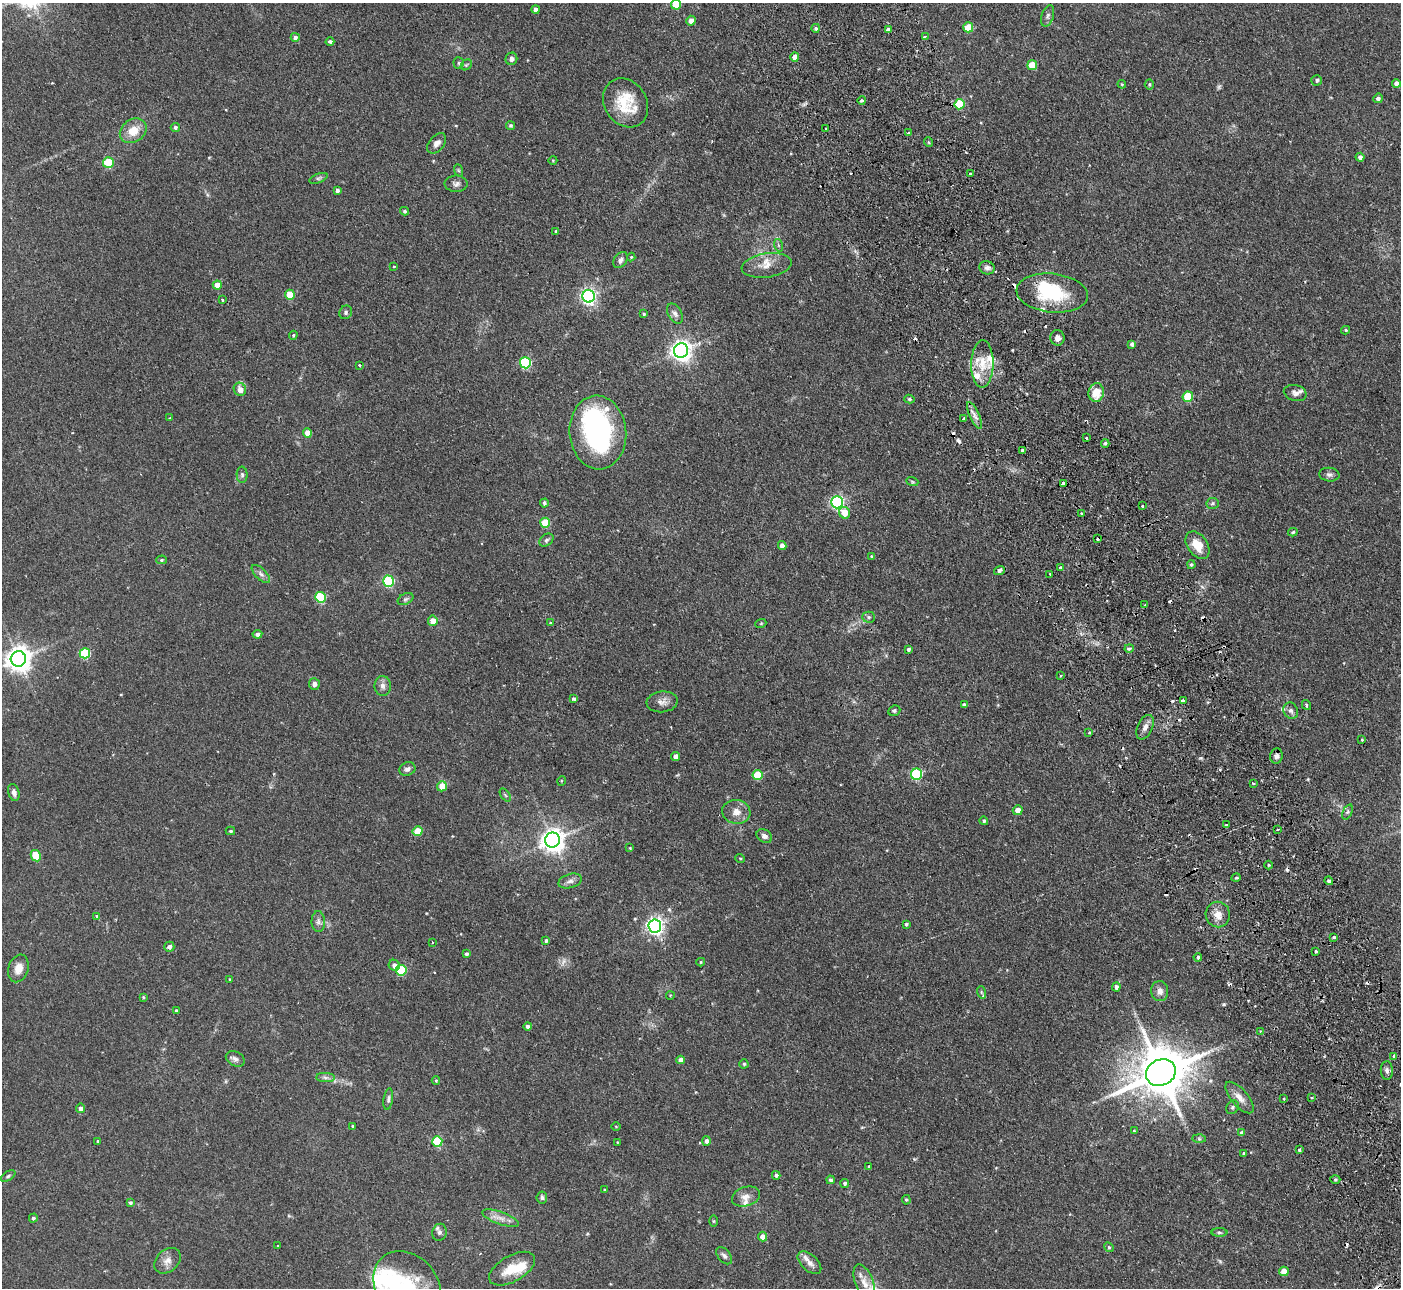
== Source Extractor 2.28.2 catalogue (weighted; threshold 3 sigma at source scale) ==
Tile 6 of 4 x 4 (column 2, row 2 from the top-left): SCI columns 1453-2851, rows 2752-4037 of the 5702 x 5634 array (HDU 1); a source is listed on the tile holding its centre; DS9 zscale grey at full resolution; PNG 1403 x 1290 px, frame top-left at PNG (2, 3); each listed source drawn as its Kron ellipse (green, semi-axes under 4 px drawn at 4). Shown black and unused: <1% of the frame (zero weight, under 2 of 3 exposures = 3% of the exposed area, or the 3 px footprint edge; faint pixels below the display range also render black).
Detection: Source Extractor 2.28.2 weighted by HDU 2 'WHT'; one run over the whole footprint, this tile lists its part. Background 0.0933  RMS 0.0062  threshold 0.028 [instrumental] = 3 sigma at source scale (4.5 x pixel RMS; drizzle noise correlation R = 1.50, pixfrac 1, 0.05/0.05 arcsec/px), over >= 5 px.
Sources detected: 260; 2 too faint to see at this stretch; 5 inside a brighter object's white glare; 20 cosmic-ray / hot-pixel residue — neither listed nor drawn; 6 inside a brighter listed object's ellipse — not listed separately; the other 227 listed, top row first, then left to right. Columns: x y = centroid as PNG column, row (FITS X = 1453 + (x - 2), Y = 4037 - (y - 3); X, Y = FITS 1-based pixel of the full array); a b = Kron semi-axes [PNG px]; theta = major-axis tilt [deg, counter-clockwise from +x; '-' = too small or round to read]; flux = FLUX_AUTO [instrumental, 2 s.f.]
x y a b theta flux
676 4 5 5 - 15
536 10 4 4 - 2.9
1048 16 11 6 72 1.8
691 21 5 4 - 4.1
968 27 5 5 - 15
816 28 4 4 - 1.2
888 30 4 4 - 2.2
925 36 3 3 - 1.1
295 37 4 4 - 1.8
330 41 4 4 - 1.5
795 57 4 4 - 3.9
511 59 6 6 - 2.2
459 63 6 5 - 0.93
466 65 6 4 43 1
1032 65 5 5 - 14
1317 80 5 5 - 1.3
1396 83 4 4 - 2.9
1122 84 4 3 - 0.55
1149 84 5 5 - 0.85
1378 98 5 4 - 1.7
862 101 4 3 - 1.5
626 103 26 21 -57 20
959 104 5 5 - 27
510 125 5 4 - 0.97
175 127 5 4 - 1.4
826 129 4 3 - 2
133 131 14 11 35 9
908 133 3 3 - 1.8
928 142 5 3 - 0.64
437 143 12 7 50 3.1
1360 157 4 4 - 1.8
553 160 4 3 - 0.45
108 162 5 5 - 21
458 170 6 4 -71 0.82
970 174 3 3 - 1.1
318 178 9 4 21 1.2
456 184 11 8 -2 2.4
337 190 3 3 - 1.4
404 211 4 3 - 0.91
556 231 4 4 - 0.7
778 245 6 4 -72 0.89
631 257 4 4 - 0.58
620 260 9 6 56 2.2
767 265 25 12 8 8.2
394 267 4 3 - 0.55
987 268 8 6 -17 1.9
217 285 4 4 - 6.8
1052 293 36 19 -6 36
290 295 5 5 - 17
589 296 6 6 - 170
222 299 3 3 - 1.2
346 312 7 6 - 1.4
644 314 4 4 - 0.65
675 314 11 6 -61 2.3
1346 330 4 4 - 0.64
293 335 4 3 - 0.73
1058 338 8 7 - 2.7
1132 344 4 4 - 1.9
681 351 7 7 - 350
525 363 5 5 - 52
982 364 23 11 89 12
359 365 3 3 - 0.78
240 389 7 6 - 4.8
1096 393 9 7 79 10
1295 393 11 8 -14 2.6
1188 397 5 5 - 24
909 399 5 4 - 0.82
975 416 15 4 -65 3.2
170 418 3 3 - 0.76
964 418 3 3 - 2.1
598 432 37 28 -86 84
307 433 5 4 - 6.7
1086 438 3 2 - 1
1105 443 4 4 - 0.92
1023 450 4 3 - 5.5
242 475 8 5 -89 1.2
1329 475 10 7 -6 2
912 481 6 4 -20 0.76
1063 483 4 3 - 5.2
837 502 6 6 - 120
544 503 4 4 - 1.3
1213 503 6 5 - 1.1
1142 506 3 3 - 1.2
845 513 6 5 - 8.2
1081 513 3 3 - 0.55
545 523 5 5 - 20
1293 532 5 3 - 0.75
1098 539 3 3 - 2
546 540 8 5 41 1.3
1197 545 15 10 -55 9.5
782 546 4 4 - 3.8
871 556 4 3 - 0.53
161 560 5 4 - 0.83
1191 565 4 3 - 0.9
1060 567 4 2 - 0.62
999 570 5 4 - 1.7
261 574 12 5 -45 2.2
1050 574 3 3 - 1.3
388 581 5 5 - 53
320 597 5 5 - 40
405 599 8 5 27 1.3
1144 605 3 2 - 0.71
869 617 6 5 - 1.1
433 621 5 5 - 6
550 623 3 2 - 0.55
761 623 5 3 - 0.56
257 634 5 4 - 2.3
1129 648 4 3 - 2
908 649 4 4 - 1.2
85 653 5 5 - 38
18 659 7 7 - 600
1060 676 3 3 - 0.97
314 684 5 5 - 2.3
383 686 10 8 -88 2.6
574 699 3 3 - 2.2
1183 701 3 3 - 1.6
662 702 15 10 6 4
964 705 4 3 - 1.3
1306 705 5 3 - 1
894 711 6 5 - 0.97
1291 711 8 7 - 2
1145 727 13 7 66 3.2
1089 733 4 3 - 0.74
1362 740 3 2 - 0.44
676 756 4 4 - 4.1
1276 756 7 6 - 2
407 769 8 6 20 2.1
916 774 5 5 - 52
758 775 5 5 - 28
561 781 5 3 - 0.54
1253 783 4 2 - 0.51
442 786 5 5 - 9.9
14 792 9 5 -75 2.2
505 795 7 4 -53 0.82
1018 810 5 5 - 5.2
736 812 14 12 -9 5.3
1347 812 8 4 67 1.2
984 821 4 4 - 0.87
1227 825 4 3 - 1.5
1278 829 3 2 - 1
230 831 5 4 - 0.87
418 831 5 5 - 15
764 836 8 6 -29 2.2
552 840 7 7 - 520
630 848 4 3 - 0.44
36 856 6 4 -60 18
740 858 5 3 - 0.53
1269 865 4 3 - 0.55
1236 878 5 3 - 0.66
570 881 12 7 16 2.5
1329 881 4 4 - 1.1
1218 914 13 12 - 5.8
97 916 4 3 - 0.99
318 922 10 7 -88 2.3
906 924 3 3 - 0.82
655 926 6 6 - 230
1334 937 3 3 - 1.3
546 941 4 4 - 1.2
432 942 3 2 - 0.95
169 947 5 5 - 2
1316 952 3 3 - 1.2
466 954 4 4 - 1.3
1198 957 4 3 - 1.1
701 962 4 4 - 0.58
394 965 6 5 - 2.8
18 968 14 10 73 6
401 970 5 5 - 36
230 979 3 3 - 0.46
1116 987 4 4 - 2.2
1160 991 10 8 -84 3.5
981 992 6 4 -72 0.87
670 995 4 3 - 0.41
143 997 4 3 - 0.57
176 1010 3 3 - 0.8
527 1026 4 4 - 1.6
1260 1031 3 3 - 0.66
1394 1056 3 3 - 1.5
235 1059 10 7 -29 2.3
681 1060 4 4 - 3.7
744 1064 4 4 - 0.84
1387 1071 9 6 -86 2.1
1161 1073 15 13 24 3000
325 1078 9 4 -1 1.8
436 1081 4 4 - 0.65
1239 1097 19 8 -49 5.1
1312 1098 4 3 - 0.75
388 1099 11 4 83 1.5
1284 1099 3 2 - 0.88
1232 1107 7 6 - 1.2
80 1108 4 4 - 2.1
353 1126 3 3 - 0.58
616 1127 5 3 - 0.46
1134 1131 4 4 - 0.64
1242 1133 4 4 - 1.8
1199 1139 6 4 -1 0.99
98 1141 3 3 - 0.66
437 1141 5 5 - 27
706 1141 5 4 - 1.8
617 1142 3 2 - 0.43
1299 1150 4 4 - 0.7
1244 1153 3 3 - 0.83
869 1167 3 3 - 0.88
776 1175 4 4 - 1.5
8 1176 8 3 33 0.98
1335 1179 5 3 - 0.84
830 1180 4 4 - 1.4
845 1183 4 4 - 1.3
605 1190 4 3 - 0.67
746 1197 14 9 18 4.2
542 1198 6 5 - 1.3
906 1200 5 4 - 0.7
130 1203 3 3 - 0.98
33 1218 4 4 - 1.1
500 1218 19 6 -19 4.3
713 1221 5 4 - 0.65
439 1232 8 7 - 2
1219 1232 8 4 -1 1
762 1237 5 4 - 4.8
278 1246 3 2 - 0.44
1109 1247 5 4 - 0.79
724 1256 10 6 -50 1.8
167 1261 15 11 43 4.6
809 1263 14 8 -42 4
512 1269 25 13 30 13
1284 1271 5 4 - 7
864 1283 19 9 -70 6.7
407 1286 38 30 -49 46
Isophote crosses this tile's border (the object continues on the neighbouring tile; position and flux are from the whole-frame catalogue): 2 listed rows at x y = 676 4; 407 1286